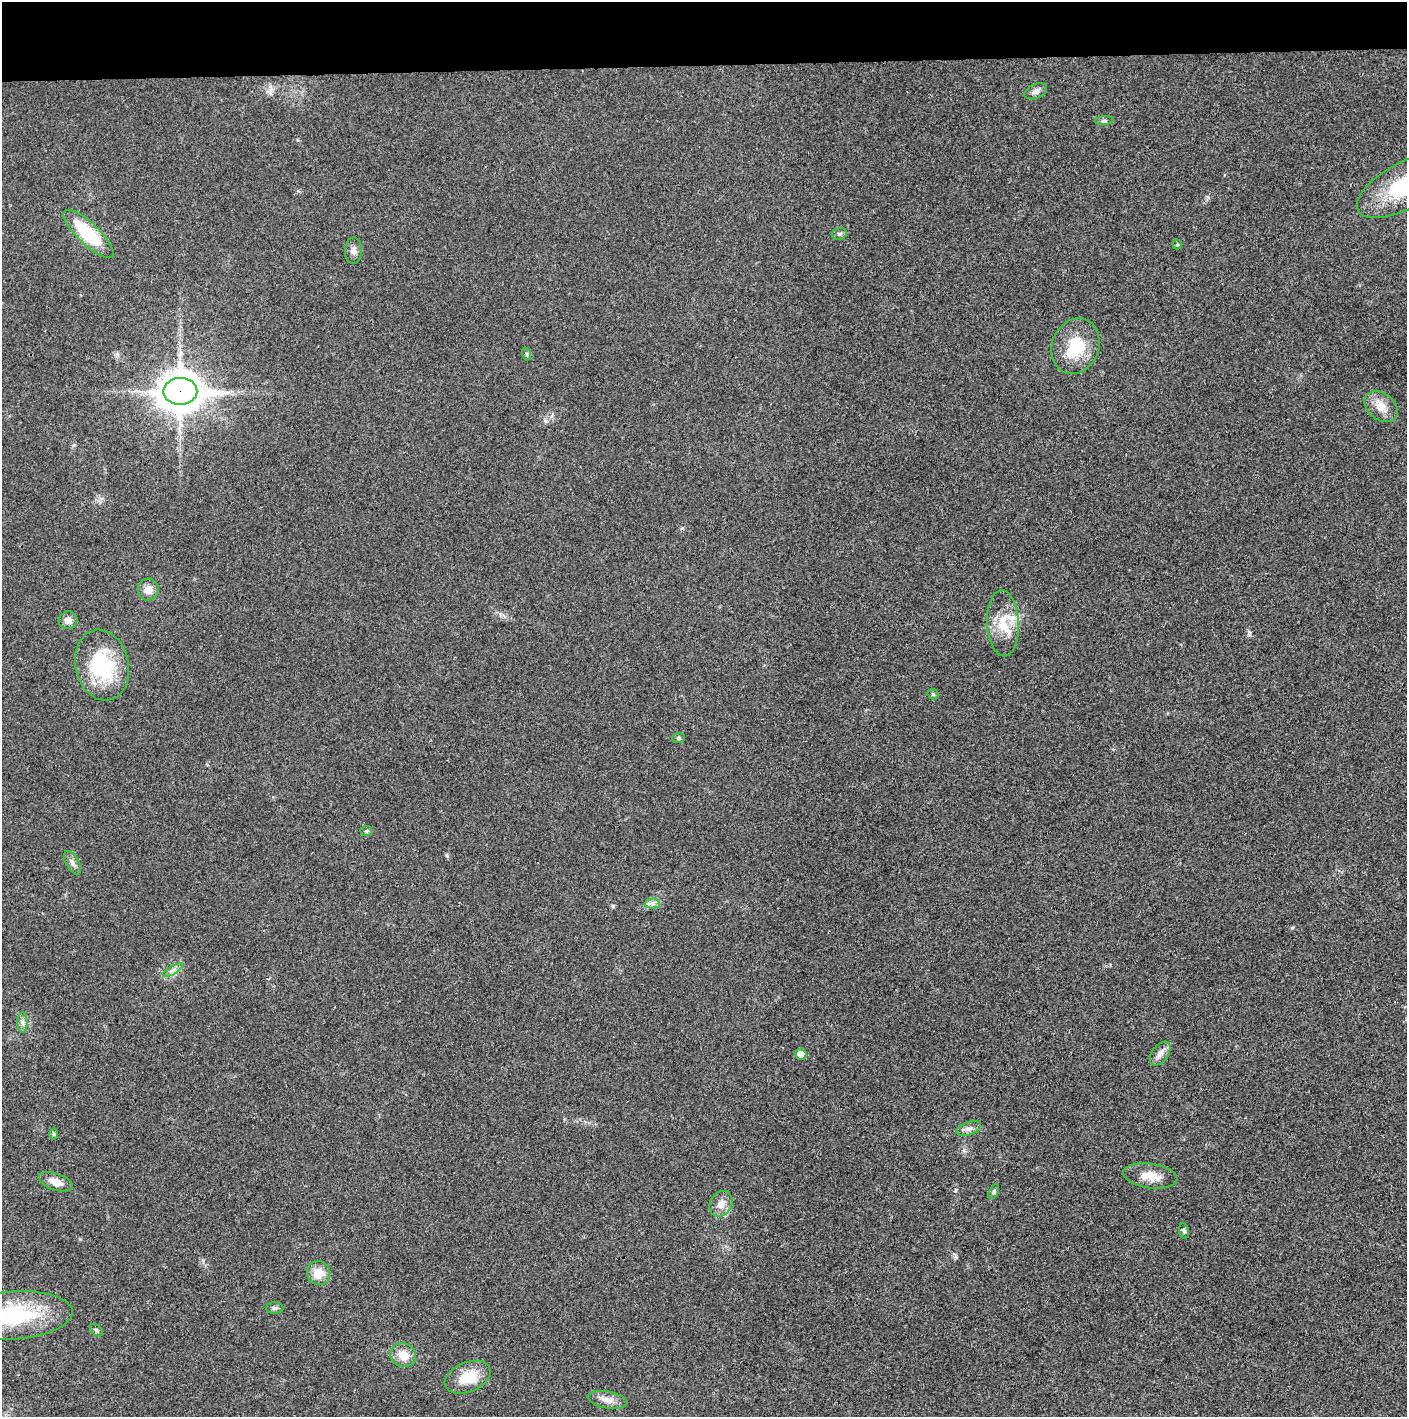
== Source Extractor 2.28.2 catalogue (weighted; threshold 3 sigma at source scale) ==
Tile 2 of 3 x 3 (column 2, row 1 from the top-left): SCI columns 1409-2813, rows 2831-4245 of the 4219 x 4245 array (HDU 1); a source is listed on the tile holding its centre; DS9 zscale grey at full resolution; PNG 1409 x 1419 px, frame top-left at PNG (2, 2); each listed source drawn as its Kron ellipse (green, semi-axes under 4 px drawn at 4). Shown black and unused: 4% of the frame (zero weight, under 3 of 4 exposures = <1% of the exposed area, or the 3 px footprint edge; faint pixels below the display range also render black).
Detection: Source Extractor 2.28.2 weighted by HDU 2 'WHT'; one run over the whole footprint, this tile lists its part. Background 0.0193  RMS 0.0041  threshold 0.0185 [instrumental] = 3 sigma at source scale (4.5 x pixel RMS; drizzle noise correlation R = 1.50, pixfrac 1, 0.05/0.05 arcsec/px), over >= 5 px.
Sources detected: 39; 1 inside a brighter object's white glare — neither listed nor drawn; the other 38 listed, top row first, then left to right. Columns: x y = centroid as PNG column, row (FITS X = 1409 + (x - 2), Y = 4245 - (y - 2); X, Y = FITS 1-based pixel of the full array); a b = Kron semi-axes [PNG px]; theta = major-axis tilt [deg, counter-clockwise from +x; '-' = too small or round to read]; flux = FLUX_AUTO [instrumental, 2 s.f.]
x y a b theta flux
1036 91 12 7 24 2
1104 121 9 4 4 0.85
1405 185 54 23 29 33
88 234 33 11 -44 24
839 234 8 5 14 0.99
1177 245 5 4 - 0.52
353 251 13 8 87 2.2
1075 346 28 23 69 16
527 354 7 4 -72 0.61
180 391 17 13 0 1000
1381 407 18 13 -38 5.4
148 590 11 10 - 3.7
68 620 9 9 - 2.6
1003 623 33 16 -87 12
102 665 36 26 -77 32
933 694 6 5 - 0.6
678 738 6 5 - 0.75
367 831 6 5 - 0.64
72 863 13 6 -60 1.9
652 903 7 5 1 1.3
173 970 11 3 29 1.3
23 1023 10 5 -90 1.4
801 1054 5 5 - 4.6
1160 1054 13 8 54 2.5
969 1129 13 6 19 1.9
53 1134 6 4 -90 0.53
1150 1176 27 12 -8 6.6
56 1182 18 8 -19 4.3
994 1191 8 4 65 0.76
721 1204 14 10 62 3.8
1184 1231 7 5 -80 0.81
319 1273 12 11 - 5.6
275 1308 8 5 0 1
13 1315 60 24 4 38
97 1330 7 5 -42 0.79
403 1355 13 11 -23 5.4
468 1377 24 14 22 11
607 1400 20 8 -10 3.9
Overlapping masked pixels (flux is a lower limit): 2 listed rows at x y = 1405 185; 180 391
Isophote crosses this tile's border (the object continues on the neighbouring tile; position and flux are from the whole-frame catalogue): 2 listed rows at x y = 1405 185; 13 1315
Unlisted compact peaks at least as high as the median listed source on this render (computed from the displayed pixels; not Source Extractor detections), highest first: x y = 613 906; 682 528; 956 1190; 1292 928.